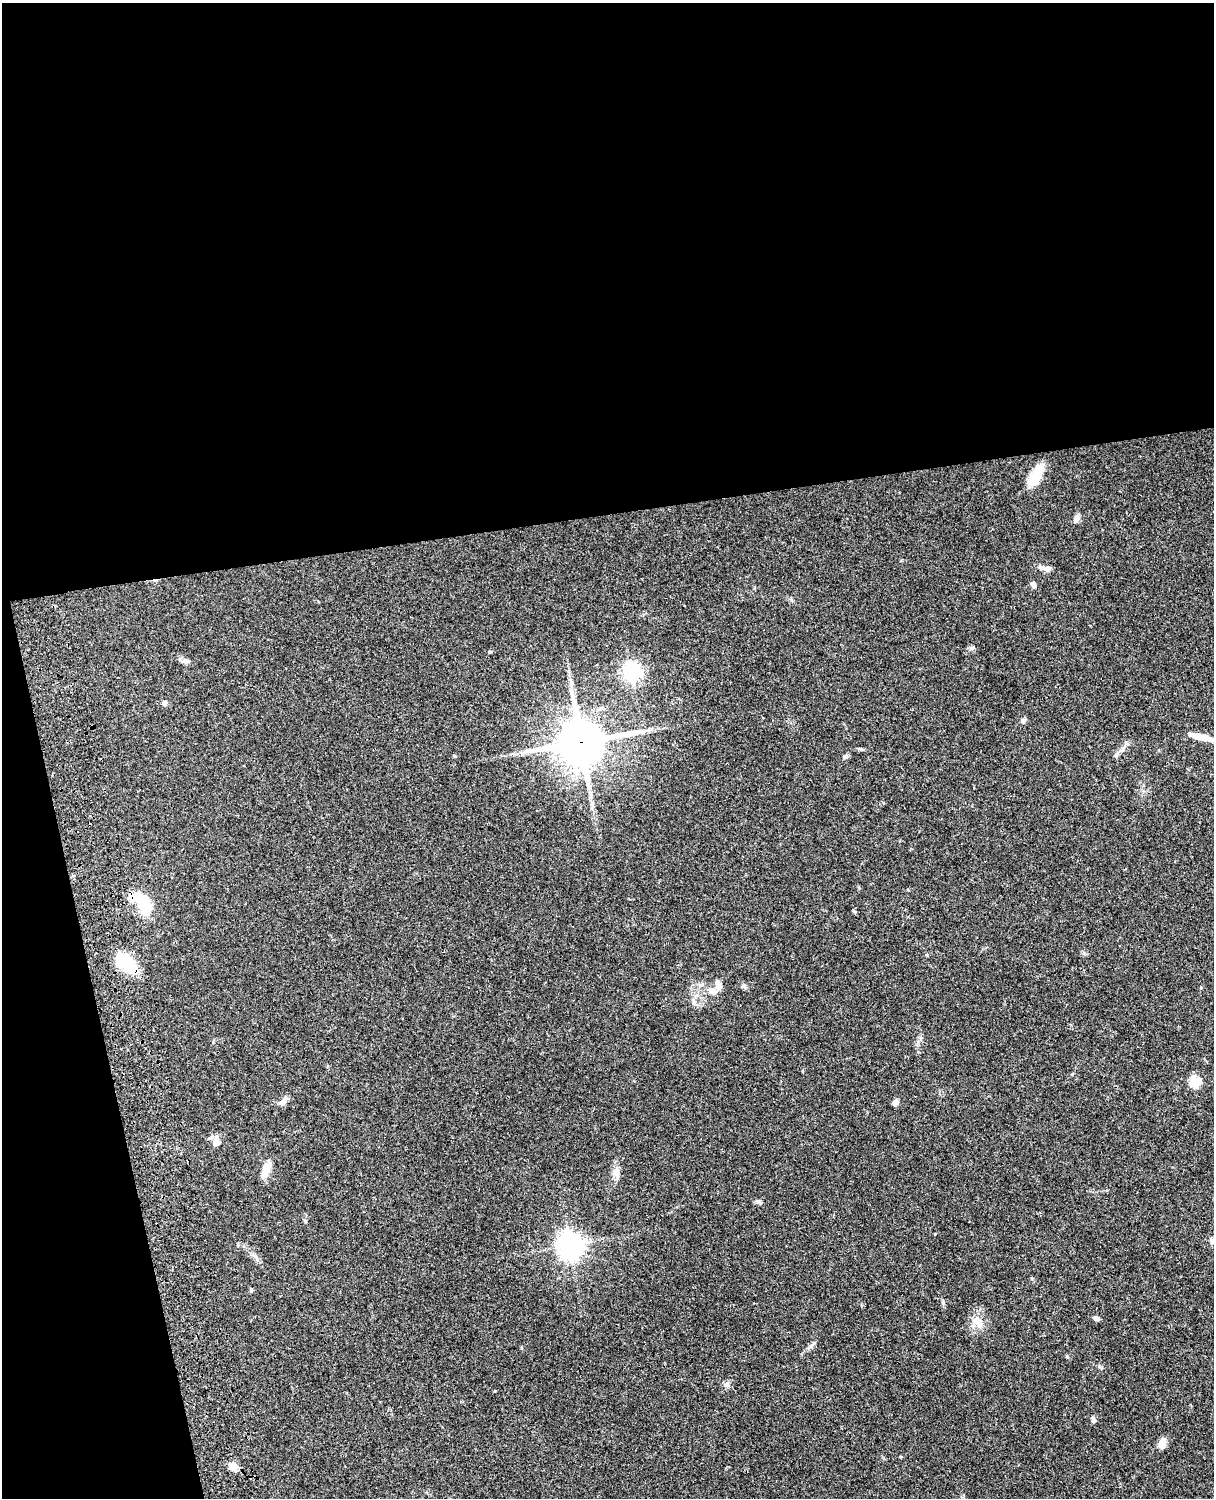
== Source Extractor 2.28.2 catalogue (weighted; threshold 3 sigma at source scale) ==
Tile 1 of 4 x 3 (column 1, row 1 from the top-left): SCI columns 121-1332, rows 3269-4764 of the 5089 x 4927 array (HDU 1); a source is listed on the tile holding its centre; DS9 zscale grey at full resolution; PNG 1216 x 1500 px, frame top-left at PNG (2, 3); no overlay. Shown black and unused: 39% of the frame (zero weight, under 3 of 4 exposures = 6% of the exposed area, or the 3 px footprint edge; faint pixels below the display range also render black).
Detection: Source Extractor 2.28.2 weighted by HDU 2 'WHT'; one run over the whole footprint, this tile lists its part. Background 0.0901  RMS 0.0061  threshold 0.0276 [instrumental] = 3 sigma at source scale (4.5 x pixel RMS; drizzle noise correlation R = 1.50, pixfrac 1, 0.05/0.05 arcsec/px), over >= 5 px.
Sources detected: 42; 2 inside a brighter object's white glare — not listed; the other 40 listed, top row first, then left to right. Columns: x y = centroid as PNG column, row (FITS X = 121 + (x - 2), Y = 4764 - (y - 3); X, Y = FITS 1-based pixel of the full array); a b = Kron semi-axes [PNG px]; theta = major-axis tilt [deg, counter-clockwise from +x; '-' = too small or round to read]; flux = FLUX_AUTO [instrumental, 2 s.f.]
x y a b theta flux
1036 475 24 13 56 14
1076 519 11 6 66 2.5
1046 569 16 6 -8 3.7
1033 584 7 6 - 2
972 648 9 5 12 1.4
490 652 4 4 - 0.71
632 671 7 7 - 230
571 686 9 4 -81 2
165 703 7 5 66 1.6
1023 720 7 5 45 1.4
1201 737 31 6 -14 6.8
581 742 16 15 - 1900
454 755 5 3 - 0.49
845 757 7 5 55 1.3
143 906 23 18 -51 19
854 911 5 3 - 0.69
126 963 24 15 -35 22
718 985 12 7 -71 4.2
744 986 8 5 -39 1.3
712 991 11 7 -37 3.5
694 1002 9 6 -73 2
1195 1081 5 5 - 38
283 1102 10 7 33 2.5
895 1102 7 6 - 2.1
216 1141 14 9 -78 3.8
266 1169 18 7 69 8.7
616 1171 12 10 -89 3.9
759 1201 9 4 0 1.2
305 1221 5 4 - 0.7
1212 1241 8 5 -79 1.3
570 1245 8 8 - 530
251 1291 5 4 - 0.78
1096 1318 6 5 - 2.1
977 1322 14 10 -36 5.5
811 1345 12 4 45 1.8
1067 1356 5 4 - 0.59
727 1384 9 5 65 1.5
1093 1420 8 5 -72 1.3
1162 1443 11 8 75 4.7
233 1467 9 7 -40 5.9
Overlapping masked pixels (flux is a lower limit): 2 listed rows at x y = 581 742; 126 963
Unlisted compact peaks at least as high as the median listed source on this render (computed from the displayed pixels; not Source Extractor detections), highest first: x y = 1084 953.